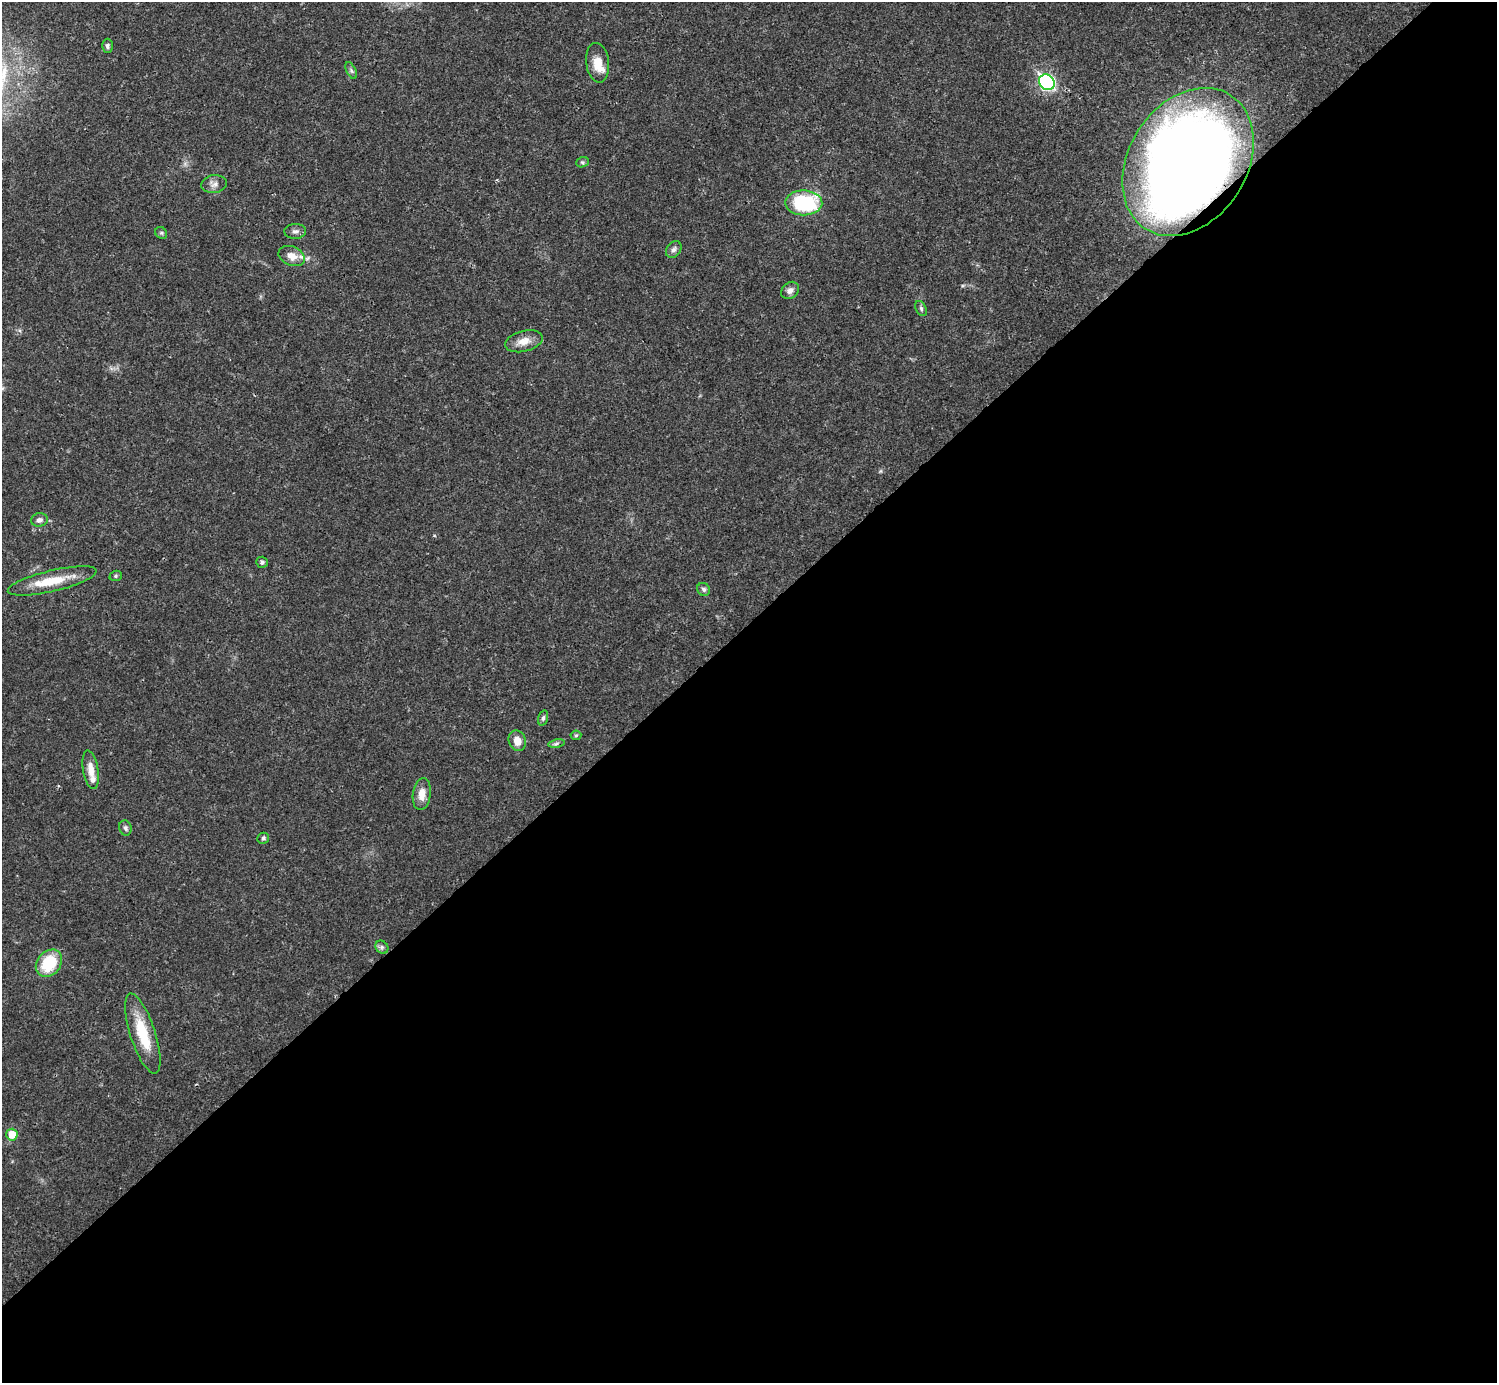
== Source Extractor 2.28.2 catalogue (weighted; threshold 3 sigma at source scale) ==
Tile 15 of 4 x 4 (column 3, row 4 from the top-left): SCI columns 2990-4484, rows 158-1538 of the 5981 x 5981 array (HDU 1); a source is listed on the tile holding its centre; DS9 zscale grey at full resolution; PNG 1499 x 1385 px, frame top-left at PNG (2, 2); each listed source drawn as its Kron ellipse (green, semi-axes under 4 px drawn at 4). Shown black and unused: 55% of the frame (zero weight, under 3 of 4 exposures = <1% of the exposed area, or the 3 px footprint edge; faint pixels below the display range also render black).
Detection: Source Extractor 2.28.2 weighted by HDU 2 'WHT'; one run over the whole footprint, this tile lists its part. Background 0.0208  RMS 0.0022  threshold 0.0101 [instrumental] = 3 sigma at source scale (4.5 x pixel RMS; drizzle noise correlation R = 1.50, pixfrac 1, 0.05/0.05 arcsec/px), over >= 5 px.
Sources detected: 34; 2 inside a brighter listed object's ellipse — not listed separately; the other 32 listed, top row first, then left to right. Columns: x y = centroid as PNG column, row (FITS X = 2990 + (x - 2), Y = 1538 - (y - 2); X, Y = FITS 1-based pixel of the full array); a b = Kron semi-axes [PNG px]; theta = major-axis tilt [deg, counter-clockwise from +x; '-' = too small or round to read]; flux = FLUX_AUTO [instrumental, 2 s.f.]
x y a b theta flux
107 46 7 5 -90 0.58
598 63 20 11 -83 3.7
351 70 9 5 -63 0.5
1047 82 8 7 - 45
582 162 6 5 - 0.41
1188 162 79 59 57 300
214 184 13 9 8 1.3
804 203 19 12 -1 19
295 231 11 7 2 0.88
161 233 6 5 - 0.38
674 250 9 7 53 0.79
292 256 14 9 -23 2.3
790 290 9 8 - 1.1
921 309 8 5 -64 0.5
524 341 19 10 14 2.7
39 520 8 6 10 0.83
262 562 6 5 - 0.62
116 576 6 5 - 0.35
52 581 45 10 13 7
704 589 7 6 - 0.55
543 718 8 4 74 0.54
576 735 5 5 - 0.32
517 741 10 8 -68 2.3
556 743 8 4 9 0.46
91 770 19 7 -80 2.3
422 794 16 9 83 2.5
125 828 7 6 - 0.61
263 838 6 5 - 0.46
382 947 7 6 - 0.63
49 963 15 11 51 9.6
143 1034 42 12 -72 8.9
12 1135 6 5 - 3.7
Overlapping masked pixels (flux is a lower limit): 1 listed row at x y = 1188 162